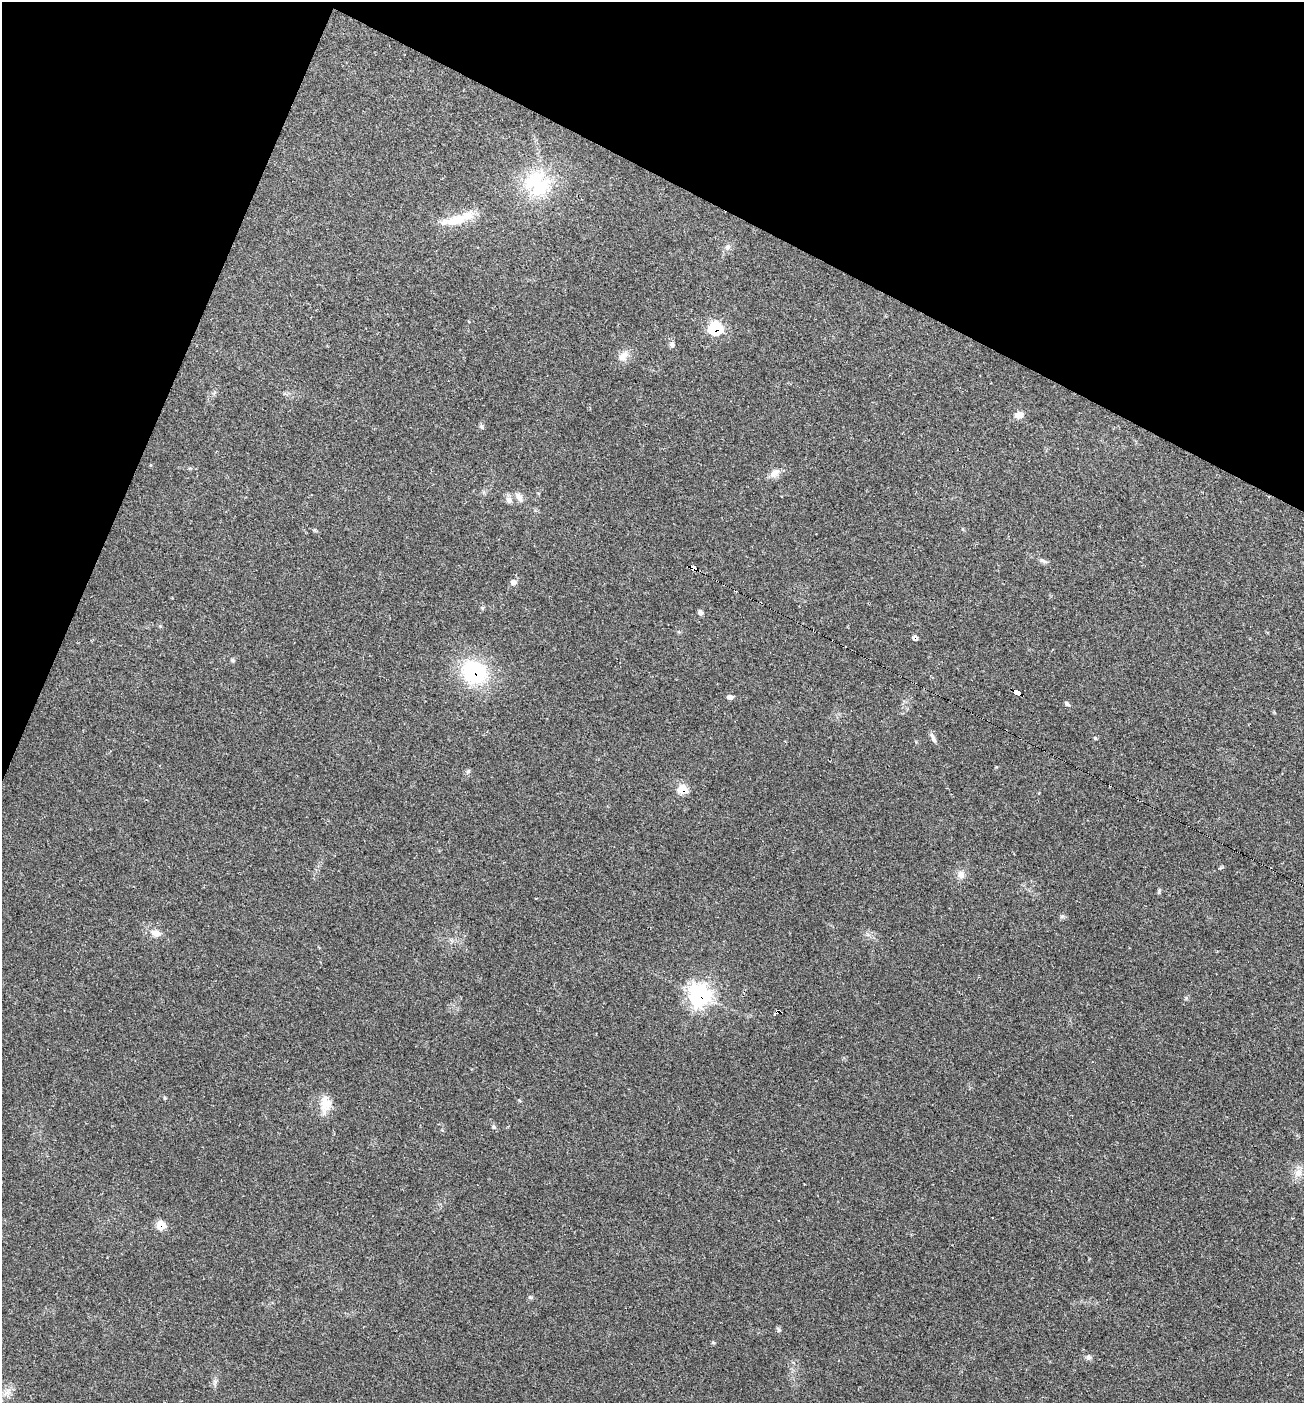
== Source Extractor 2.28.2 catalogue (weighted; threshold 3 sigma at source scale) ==
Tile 2 of 4 x 4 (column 2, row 1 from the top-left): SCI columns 1441-2742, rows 4206-5606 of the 5617 x 5606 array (HDU 1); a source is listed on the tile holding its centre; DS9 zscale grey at full resolution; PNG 1306 x 1405 px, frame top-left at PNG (2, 2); no overlay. Shown black and unused: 21% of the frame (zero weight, under 2 of 3 exposures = <1% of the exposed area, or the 3 px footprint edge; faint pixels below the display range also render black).
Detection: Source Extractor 2.28.2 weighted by HDU 2 'WHT'; one run over the whole footprint, this tile lists its part. Background 0.0642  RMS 0.0053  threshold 0.0239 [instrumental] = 3 sigma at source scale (4.5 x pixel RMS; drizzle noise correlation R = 1.50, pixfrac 1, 0.05/0.05 arcsec/px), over >= 5 px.
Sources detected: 41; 1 inside a brighter object's white glare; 1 cosmic-ray / hot-pixel residue — not listed; the other 39 listed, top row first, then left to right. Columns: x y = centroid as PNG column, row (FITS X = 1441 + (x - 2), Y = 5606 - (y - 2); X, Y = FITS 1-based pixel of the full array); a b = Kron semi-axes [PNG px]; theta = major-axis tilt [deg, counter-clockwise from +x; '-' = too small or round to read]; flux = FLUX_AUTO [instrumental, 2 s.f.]
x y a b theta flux
535 180 35 19 39 26
458 219 49 11 17 13
728 247 9 6 62 1.8
715 328 8 7 - 51
672 344 8 7 - 1.6
622 357 13 11 74 4.1
1019 415 11 9 12 3.6
481 427 7 5 -70 0.96
150 465 3 3 - 0.79
774 473 15 9 37 3.8
519 497 15 7 -58 2.9
509 500 10 7 -47 2.3
1043 561 12 4 -28 1.4
693 567 5 4 - 87
513 582 8 7 - 1.7
482 608 6 4 73 0.68
700 612 6 5 - 1.7
915 638 6 5 - 2
233 660 6 4 -88 0.78
474 672 21 18 -26 53
1017 692 8 4 -27 47
730 697 7 5 2 1.4
1067 704 7 4 -34 1.1
933 738 16 5 -67 1.9
1095 738 6 3 -19 0.51
468 771 7 4 45 0.86
682 789 6 5 - 18
961 874 10 9 - 3.4
1159 892 8 4 82 0.75
1062 916 7 4 19 0.85
156 933 12 8 -9 4.1
700 995 9 9 - 240
776 1013 6 3 30 2.8
325 1104 23 13 83 7.9
494 1127 6 5 - 0.95
1298 1173 11 9 72 4.2
160 1225 6 6 - 12
530 1297 6 4 -1 0.74
1088 1357 7 6 - 1.2
Overlapping masked pixels (flux is a lower limit): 9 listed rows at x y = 715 328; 693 567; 915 638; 474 672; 1017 692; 682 789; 700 995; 776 1013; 160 1225
Unlisted compact peaks at least as high as the median listed source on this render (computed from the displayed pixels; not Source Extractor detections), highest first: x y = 779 1330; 165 1098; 1186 998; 713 1342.